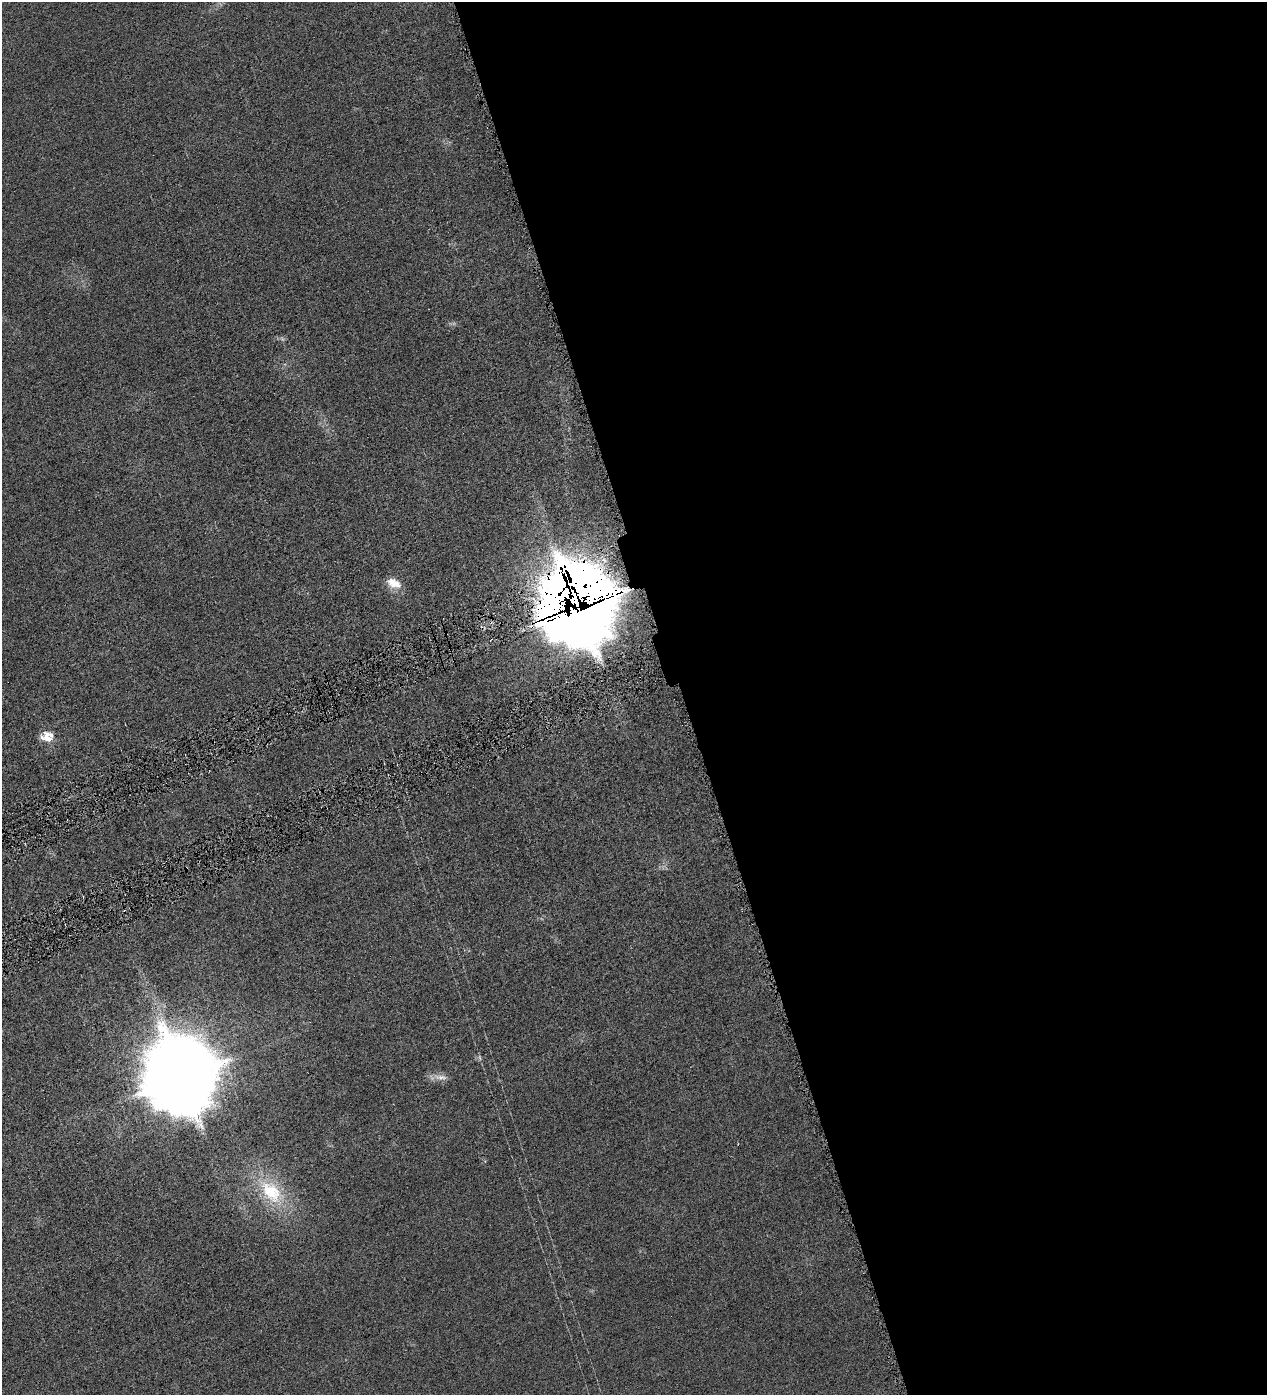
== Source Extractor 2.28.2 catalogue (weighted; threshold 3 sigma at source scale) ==
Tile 8 of 4 x 4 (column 4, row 2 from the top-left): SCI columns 3956-5220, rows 2789-4181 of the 5513 x 5577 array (HDU 1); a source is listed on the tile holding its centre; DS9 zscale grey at full resolution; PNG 1269 x 1397 px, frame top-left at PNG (2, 2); no overlay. Shown black and unused: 46% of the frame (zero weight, under 4 of 8 exposures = <1% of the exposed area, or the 3 px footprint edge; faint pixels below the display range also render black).
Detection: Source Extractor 2.28.2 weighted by HDU 2 'WHT'; one run over the whole footprint, this tile lists its part. Background 0.0133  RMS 0.0042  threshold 0.0173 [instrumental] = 3 sigma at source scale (4.09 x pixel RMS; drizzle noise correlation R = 1.36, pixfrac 0.8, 0.05/0.05 arcsec/px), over >= 5 px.
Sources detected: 8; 1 inside a brighter listed object's ellipse — not listed separately; the other 7 listed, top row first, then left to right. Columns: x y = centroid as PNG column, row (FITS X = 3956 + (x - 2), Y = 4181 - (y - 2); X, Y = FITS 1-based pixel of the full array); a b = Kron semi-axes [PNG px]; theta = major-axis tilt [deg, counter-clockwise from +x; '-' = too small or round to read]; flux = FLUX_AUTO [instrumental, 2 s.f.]
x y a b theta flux
393 582 17 13 -33 5.2
577 606 26 22 -76 5700
47 737 11 8 4 8.4
479 1058 9 4 -80 0.76
440 1077 23 8 -10 2.9
180 1078 32 27 -83 2300
271 1192 45 25 -46 26
Overlapping masked pixels (flux is a lower limit): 1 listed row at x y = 577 606